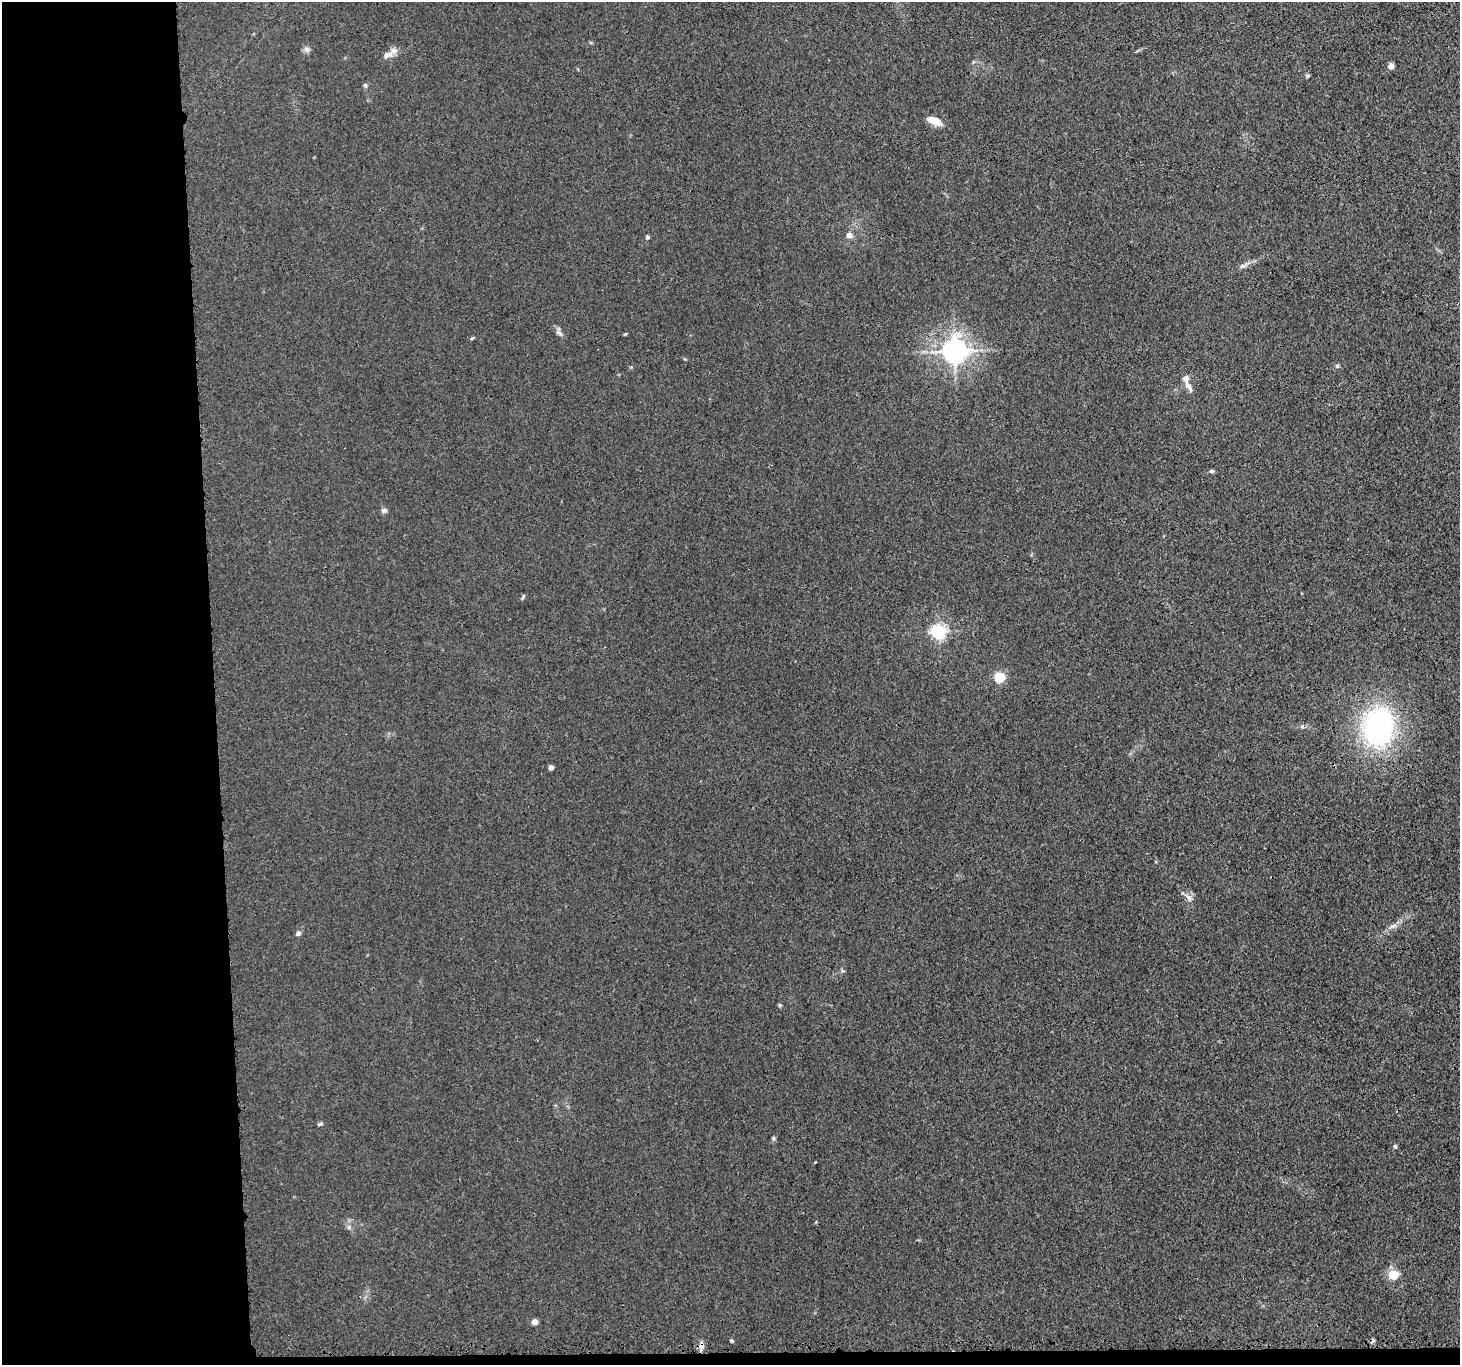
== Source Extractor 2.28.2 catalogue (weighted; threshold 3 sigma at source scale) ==
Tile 7 of 3 x 3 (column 1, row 3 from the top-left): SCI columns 23-1480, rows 138-1500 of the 4416 x 4389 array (HDU 1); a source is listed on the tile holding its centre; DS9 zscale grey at full resolution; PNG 1462 x 1367 px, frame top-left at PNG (2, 2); no overlay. Shown black and unused: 15% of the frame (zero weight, under 3 of 4 exposures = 3% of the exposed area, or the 3 px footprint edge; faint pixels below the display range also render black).
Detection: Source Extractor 2.28.2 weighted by HDU 2 'WHT'; one run over the whole footprint, this tile lists its part. Background 0.0279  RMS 0.0041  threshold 0.0186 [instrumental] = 3 sigma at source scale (4.5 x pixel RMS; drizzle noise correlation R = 1.50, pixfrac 1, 0.05/0.05 arcsec/px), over >= 5 px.
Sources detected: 37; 1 cosmic-ray / hot-pixel residue — not listed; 2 inside a brighter listed object's ellipse — not listed separately; the other 34 listed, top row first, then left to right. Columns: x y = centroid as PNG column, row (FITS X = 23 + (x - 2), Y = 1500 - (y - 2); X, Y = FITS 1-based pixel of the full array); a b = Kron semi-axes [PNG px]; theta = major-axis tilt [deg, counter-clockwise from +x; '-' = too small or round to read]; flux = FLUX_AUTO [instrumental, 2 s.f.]
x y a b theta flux
307 49 8 6 -20 1.3
394 50 11 9 7 2.3
1391 66 7 6 - 1.5
1308 76 8 4 9 0.57
365 85 6 4 -45 0.62
934 121 15 7 -22 6
849 235 7 7 - 2.1
647 237 5 5 - 0.65
1242 266 8 5 20 1.1
559 333 12 6 -45 1.5
625 334 6 3 35 0.41
954 351 8 7 - 430
1337 366 6 5 - 0.67
1186 379 12 9 -85 2.3
1212 471 7 5 0 0.77
384 510 7 6 - 1.3
523 597 9 3 65 0.56
938 631 6 6 - 110
999 677 5 5 - 35
1378 727 35 27 84 88
551 767 4 4 - 3
1189 898 14 6 -53 2
1393 926 13 4 25 1.7
298 933 5 5 - 1.7
780 1005 6 4 -21 0.56
320 1124 7 4 14 0.69
773 1138 6 4 90 0.64
1395 1146 5 5 - 0.78
815 1162 3 3 - 0.57
349 1227 6 5 - 1
1393 1274 7 6 - 10
534 1322 4 4 - 4
732 1341 4 3 - 0.75
701 1346 14 5 86 1.9
Overlapping masked pixels (flux is a lower limit): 1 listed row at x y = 701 1346